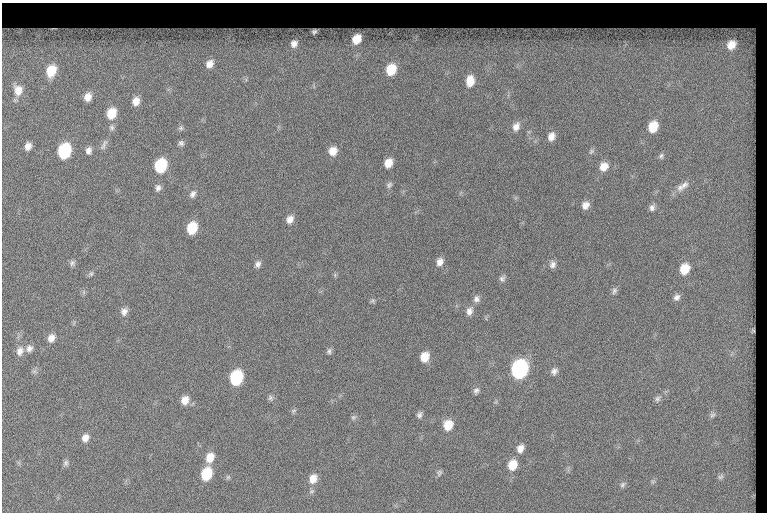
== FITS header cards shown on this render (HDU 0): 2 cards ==
NAXIS1  =                  765
NAXIS2  =                  510

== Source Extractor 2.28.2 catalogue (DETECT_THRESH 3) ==
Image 765 x 510 px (HDU 0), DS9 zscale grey, 1 PNG px = 1 image px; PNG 769 x 514 px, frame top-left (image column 1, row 510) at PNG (2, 3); no overlay
Background 233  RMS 8.2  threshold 24.5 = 3 sigma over >= 5 px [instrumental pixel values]
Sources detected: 81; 1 with non-positive FLUX_AUTO (blend fragments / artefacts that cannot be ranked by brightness) is not listed; the other 80 listed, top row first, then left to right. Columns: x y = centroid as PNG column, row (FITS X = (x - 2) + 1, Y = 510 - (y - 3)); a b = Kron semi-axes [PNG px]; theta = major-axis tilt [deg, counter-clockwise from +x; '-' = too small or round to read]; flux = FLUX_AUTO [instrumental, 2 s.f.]
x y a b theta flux
314 32 5 4 - 1400
356 39 9 7 57 11000
294 44 13 11 76 6200
732 44 44 21 53 35000
210 64 14 11 58 6800
391 70 12 10 65 17000
51 71 14 10 68 15000
470 81 14 10 85 8800
18 90 14 11 -71 7000
88 97 8 7 - 4300
136 101 9 7 73 4600
111 113 9 8 - 11000
516 126 11 8 60 3800
653 127 9 8 - 13000
112 128 8 6 -47 1300
181 128 7 6 - 1100
551 136 9 7 68 3800
181 143 6 6 - 1500
104 145 16 6 64 2100
28 146 7 5 72 3300
64 151 10 8 69 49000
88 151 8 6 78 2400
333 151 9 8 - 5800
591 151 8 6 50 1300
661 156 7 6 - 1300
388 163 8 6 63 6800
160 166 10 8 67 35000
604 167 10 9 - 6500
389 185 8 6 47 1400
684 185 13 9 36 3300
680 187 10 9 - 3000
158 188 9 7 84 2100
193 194 10 7 63 2300
585 205 8 7 - 3900
652 208 9 7 71 2100
290 219 9 7 57 3900
192 228 10 7 68 18000
440 262 10 8 67 3600
72 263 8 7 - 1600
258 264 8 7 - 2200
553 264 9 8 - 2400
684 269 10 8 64 11000
91 274 7 6 - 1300
335 275 7 4 -72 840
502 279 9 7 67 1900
614 291 10 7 72 1700
84 292 7 4 89 1000
677 297 9 7 52 2400
476 299 10 9 - 2600
373 301 7 6 - 990
124 311 10 8 64 3100
469 311 12 9 69 3600
51 338 9 8 - 4100
29 348 10 8 51 2800
20 351 12 9 72 3900
329 351 8 6 65 1400
425 357 9 8 - 8000
519 369 11 9 67 160000
554 371 8 7 - 2300
236 378 10 8 70 48000
476 391 8 7 - 1900
270 398 8 7 - 1400
658 399 9 7 51 1700
185 400 10 8 62 5500
294 411 8 5 20 960
419 415 8 6 67 1700
712 415 8 6 44 1500
353 417 8 6 40 1300
448 425 10 9 - 9600
85 438 9 8 - 3800
520 448 10 8 65 3800
210 458 11 8 68 7800
66 463 9 6 67 1600
512 465 10 8 70 10000
439 473 9 6 65 1400
206 474 11 8 66 22000
228 477 6 6 - 1000
721 477 8 6 38 1400
313 479 11 9 62 6500
622 485 9 6 59 1400
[1 non-positive-flux detection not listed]